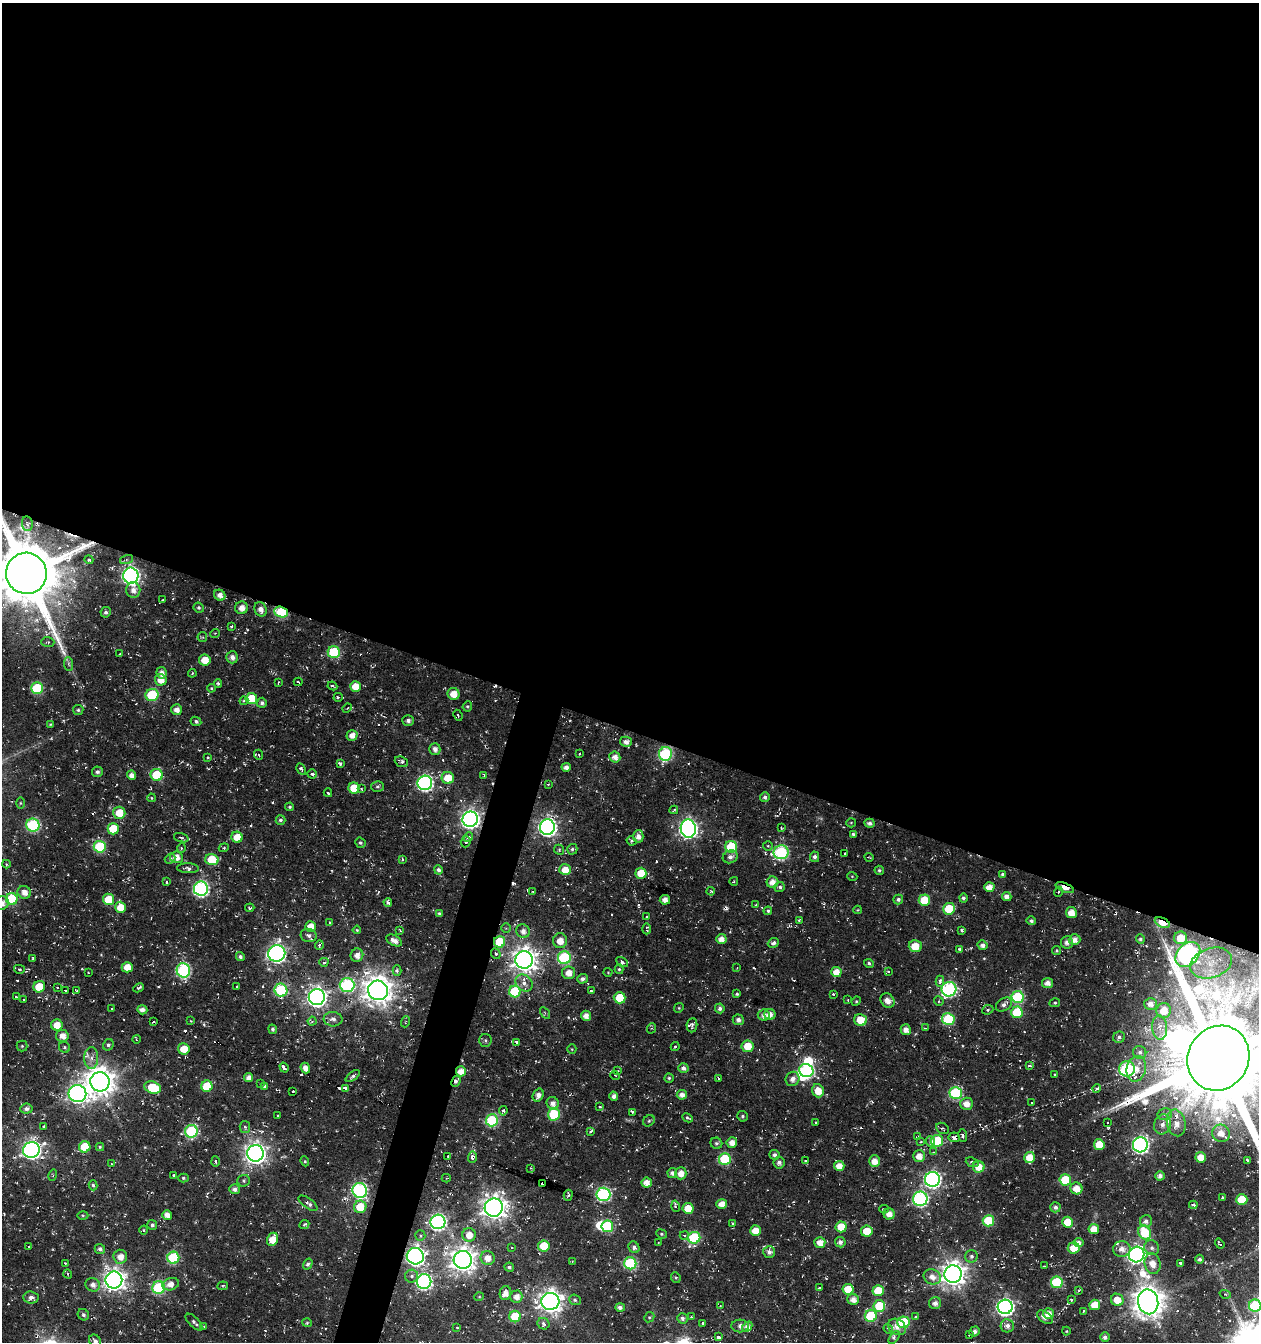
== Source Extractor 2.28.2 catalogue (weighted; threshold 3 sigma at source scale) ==
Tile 3 of 4 x 4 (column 3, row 1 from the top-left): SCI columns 2792-4048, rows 4019-5358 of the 5517 x 5361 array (HDU 1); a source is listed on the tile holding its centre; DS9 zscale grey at full resolution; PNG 1261 x 1344 px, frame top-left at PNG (2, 3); each listed source drawn as its Kron ellipse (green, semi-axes under 4 px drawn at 4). Shown black and unused: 56% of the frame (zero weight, under 3 of 6 exposures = <1% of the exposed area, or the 3 px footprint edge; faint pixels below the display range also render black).
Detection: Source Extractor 2.28.2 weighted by HDU 2 'WHT'; one run over the whole footprint, this tile lists its part. Background -0.163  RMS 0.004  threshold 0.0162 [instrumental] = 3 sigma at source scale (4.09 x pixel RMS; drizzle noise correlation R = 1.36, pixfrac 0.8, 0.0396/0.0396 arcsec/px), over >= 5 px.
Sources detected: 557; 4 inside a brighter object's white glare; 34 cosmic-ray / hot-pixel residue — neither listed nor drawn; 7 inside a brighter listed object's ellipse — not listed separately; of the other 512, all 500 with FLUX_AUTO >= 0.28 (the completeness limit of this list) listed and drawn (12 fainter detections not listed), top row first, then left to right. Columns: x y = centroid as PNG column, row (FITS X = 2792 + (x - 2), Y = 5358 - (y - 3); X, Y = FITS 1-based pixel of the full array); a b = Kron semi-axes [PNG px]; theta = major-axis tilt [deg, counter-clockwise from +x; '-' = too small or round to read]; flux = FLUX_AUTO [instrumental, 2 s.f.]
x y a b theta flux
27 524 7 5 -81 0.84
89 560 5 4 - 0.65
126 560 7 4 18 0.71
26 573 21 20 - 3900
131 576 8 7 - 130
133 590 8 7 - 2.6
220 595 6 5 - 2.6
163 600 4 3 - 1.1
199 608 5 5 - 0.74
242 608 6 6 - 2.9
261 609 7 6 - 2.5
106 612 5 5 - 1.1
281 612 7 5 -21 29
231 626 3 3 - 0.86
215 633 5 3 - 0.31
202 637 5 4 - 0.53
48 642 6 5 - 0.67
334 652 6 6 - 25
120 654 3 3 - 0.39
232 657 6 6 - 2
205 660 6 5 - 5.2
69 664 7 4 -88 0.76
161 673 6 5 - 2.4
192 673 4 3 - 0.33
161 680 6 5 - 4.1
278 682 3 2 - 0.34
298 682 4 2 - 0.61
218 684 4 3 - 0.54
332 686 5 3 - 0.74
355 686 5 5 - 5.3
37 688 6 6 - 25
211 688 4 3 - 0.5
453 694 6 5 - 4.7
152 695 6 6 - 26
338 697 4 3 - 1.4
251 699 6 5 - 9.3
244 701 4 4 - 0.93
262 703 5 5 - 1.1
467 706 5 4 - 0.57
347 708 5 4 - 0.41
78 710 5 5 - 0.68
177 710 5 5 - 2.6
458 715 5 3 - 0.46
408 720 6 5 - 1.3
196 721 5 4 - 0.91
50 724 4 3 - 0.35
352 735 5 5 - 2.9
626 742 6 5 - 1.7
435 749 6 5 - 2
580 754 3 2 - 0.55
665 754 7 6 - 47
259 755 5 3 - 0.38
208 757 4 3 - 0.35
615 757 5 5 - 2.7
401 762 7 5 -21 0.95
340 764 4 3 - 1.5
566 767 4 4 - 2.1
301 769 6 3 -61 1.6
97 772 5 5 - 0.99
312 774 5 3 - 1.8
132 775 5 4 - 2.4
157 775 6 6 - 19
484 775 3 2 - 0.56
448 778 6 6 - 7.4
425 783 7 7 - 96
548 784 3 3 - 0.37
378 787 6 5 - 0.75
354 788 5 5 - 9.3
361 789 3 2 - 0.44
328 793 4 3 - 1.3
765 797 5 5 - 1.2
151 798 4 3 - 0.49
20 803 6 4 -90 0.41
290 807 4 4 - 0.64
674 810 4 3 - 0.6
119 813 6 6 - 7.2
470 819 8 7 - 180
280 820 5 4 - 0.92
851 823 5 4 - 0.4
870 823 5 4 - 1.5
33 825 6 6 - 46
547 827 7 7 - 150
781 828 3 2 - 0.33
113 829 6 5 - 9.7
688 829 9 7 -80 170
853 834 4 3 - 0.72
237 837 5 5 - 5.8
468 837 5 4 - 2
638 837 6 5 - 2.6
181 838 7 3 -18 0.6
632 841 5 4 - 0.8
466 842 5 5 - 0.6
360 843 5 5 - 0.75
768 846 5 5 - 0.54
100 847 6 6 - 30
731 847 6 6 - 21
181 848 5 3 - 0.44
224 848 5 4 - 0.53
572 849 5 5 - 0.74
559 850 5 4 - 0.48
781 852 7 7 - 57
844 853 3 2 - 0.45
176 857 6 5 - 3.2
730 857 7 6 - 1.8
815 857 5 4 - 1.2
869 857 5 3 - 0.29
170 858 6 4 38 0.64
212 860 7 5 -14 13
402 860 4 3 - 0.49
6 864 4 3 - 0.69
188 868 11 5 -2 1.2
438 870 5 4 - 1.1
565 870 6 5 - 5.2
879 870 5 4 - 0.73
641 873 5 5 - 8.7
1002 874 4 4 - 0.67
852 876 5 3 - 0.3
734 881 4 2 - 0.44
167 882 3 3 - 0.72
772 882 6 5 - 3.8
780 887 5 5 - 0.89
989 887 5 5 - 4
1065 888 10 4 -22 6.7
201 889 7 7 - 85
711 891 4 3 - 0.39
24 892 7 6 - 3.1
533 892 3 3 - 0.4
1058 892 5 3 - 0.45
1007 896 5 4 - 2
963 898 4 4 - 0.97
12 899 6 6 - 25
108 899 6 5 - 9
898 899 5 4 - 1.2
665 900 5 5 - 2.2
924 900 5 5 - 11
388 902 4 3 - 1.7
2 903 7 6 - 2.8
755 905 3 3 - 0.56
120 907 5 5 - 5.3
250 908 4 3 - 0.5
949 909 6 6 - 13
858 910 4 4 - 0.34
768 911 4 4 - 0.65
439 913 4 4 - 0.68
1071 913 5 5 - 4.3
647 917 4 3 - 0.49
799 920 3 3 - 0.34
1031 921 5 4 - 0.88
330 922 3 3 - 1.3
1162 923 8 4 -25 14
311 927 5 5 - 4.9
506 928 5 4 - 0.53
647 929 5 3 - 1.5
357 930 4 4 - 0.41
400 930 4 2 - 0.34
962 930 3 3 - 0.61
523 931 7 6 - 2.4
309 935 8 6 -15 1.3
1181 938 6 6 - 7.6
721 939 5 5 - 2.8
1140 939 5 4 - 0.85
394 940 8 5 -29 2.8
1074 940 6 5 - 3
560 941 7 7 - 4.2
500 942 5 5 - 19
1067 942 6 6 - 1.9
773 943 6 4 23 1.3
319 945 4 3 - 1.2
983 945 5 5 - 1.8
915 946 6 6 - 6.5
960 949 4 4 - 0.76
1057 950 4 4 - 0.49
277 953 8 8 - 150
496 954 5 4 - 0.81
1188 954 14 10 47 240
357 955 7 6 - 2.7
240 957 4 4 - 1.2
33 958 3 3 - 0.55
564 958 6 6 - 42
524 960 9 8 - 370
324 962 4 4 - 1.2
622 962 6 4 -31 1.1
869 963 5 4 - 0.85
1211 963 21 15 19 11
127 967 5 5 - 5.5
737 968 3 2 - 0.35
19 969 5 4 - 0.65
619 969 5 4 - 0.59
183 970 7 6 - 60
397 971 5 4 - 0.66
608 972 4 4 - 0.35
836 972 5 5 - 4.7
888 972 3 2 - 0.55
88 973 3 2 - 0.4
569 973 6 6 - 3.8
582 979 5 4 - 1.4
940 981 6 4 90 1.5
524 983 9 7 -39 2.6
1048 983 5 5 - 2.5
347 985 7 7 - 56
237 986 3 2 - 0.66
39 987 6 5 - 10
57 987 2 2 - 0.34
139 988 5 3 - 0.83
949 989 7 7 - 67
76 990 3 2 - 0.31
281 990 6 6 - 35
378 990 10 9 - 550
66 991 3 3 - 2.1
592 991 4 3 - 0.9
515 992 6 5 - 22
737 994 3 3 - 0.53
833 994 3 3 - 0.88
16 997 4 2 - 0.76
317 997 8 8 - 200
1017 997 6 6 - 30
620 998 6 5 - 11
24 1000 3 3 - 0.83
848 1000 3 3 - 0.38
856 1001 5 4 - 0.47
887 1001 8 6 -48 2.9
939 1001 5 4 - 0.64
1055 1003 5 4 - 0.59
1151 1004 6 6 - 2.1
1004 1005 9 6 37 1.5
112 1008 3 2 - 0.44
679 1008 5 4 - 0.45
720 1008 5 5 - 1.4
142 1010 5 4 - 2
988 1010 6 4 23 0.6
1164 1011 7 7 - 5.6
1017 1012 6 5 - 14
545 1013 6 4 -59 0.46
770 1014 5 5 - 2.5
764 1015 6 5 - 2
586 1016 5 4 - 2.8
333 1019 9 7 -6 1.8
948 1019 6 6 - 26
738 1020 5 5 - 1.6
861 1020 6 6 - 7.3
191 1021 4 3 - 0.28
312 1021 4 4 - 0.74
153 1022 3 2 - 0.78
405 1022 5 3 - 0.37
57 1025 6 5 - 5.3
692 1025 7 5 84 1.5
652 1028 5 3 - 0.46
925 1028 3 3 - 0.51
1160 1028 12 7 -85 2.9
273 1029 5 4 - 0.91
906 1030 5 5 - 2.6
62 1036 6 5 - 3.9
1119 1037 6 5 - 1.1
136 1039 4 2 - 0.32
485 1040 6 6 - 0.79
517 1042 4 4 - 1.4
108 1045 6 5 - 0.84
22 1046 5 5 - 0.58
675 1046 4 3 - 0.57
747 1046 6 6 - 7.2
64 1047 6 5 - 0.76
184 1049 6 5 - 5.8
572 1049 5 4 - 0.39
1140 1052 7 6 - 1.2
91 1058 11 7 89 2.3
1218 1058 33 30 59 9600
1029 1066 4 3 - 0.88
284 1068 5 3 - 2.5
305 1068 5 4 - 2.6
683 1068 5 5 - 1.5
1127 1069 8 8 - 44
1136 1069 13 9 76 5.2
461 1071 5 5 - 4.4
617 1071 4 3 - 0.32
806 1071 7 6 - 63
1055 1074 3 3 - 0.84
615 1075 5 3 - 0.3
353 1076 8 4 36 0.95
249 1077 4 4 - 2.4
669 1078 4 4 - 0.57
718 1078 3 3 - 0.64
793 1079 7 6 - 2.1
456 1081 5 4 - 1.4
100 1082 10 9 - 550
261 1083 3 3 - 0.68
207 1086 5 5 - 15
264 1086 4 4 - 1
153 1087 8 6 -19 14
345 1088 4 3 - 4
1097 1089 4 4 - 1.1
293 1091 3 2 - 0.85
818 1091 7 5 -71 5.6
956 1093 6 6 - 36
77 1094 9 8 - 180
538 1095 6 5 - 2.2
682 1095 5 5 - 2.5
614 1096 4 4 - 1.8
553 1103 6 6 - 2
1032 1103 3 3 - 0.83
967 1104 6 6 - 3.5
600 1106 4 3 - 0.72
26 1109 6 5 - 1.5
503 1111 4 4 - 1.6
632 1112 3 3 - 1.2
554 1114 6 6 - 25
1165 1114 7 6 - 1.7
278 1116 3 3 - 0.71
742 1116 5 5 - 0.75
687 1118 6 4 -25 0.66
492 1120 6 6 - 35
649 1121 6 5 - 0.7
815 1122 3 3 - 0.5
1107 1122 3 3 - 0.73
1176 1123 13 9 -77 5.3
1162 1124 10 8 74 2.6
44 1126 3 2 - 0.45
245 1127 6 5 - 0.83
943 1128 7 5 -34 0.62
191 1131 6 6 - 40
590 1132 4 3 - 1
1221 1133 9 8 - 4.2
918 1136 4 3 - 1.2
963 1136 6 4 -82 1.4
954 1137 5 5 - 1.6
931 1141 5 4 - 1.6
937 1141 6 5 - 21
732 1142 5 5 - 2.9
921 1142 3 3 - 0.38
716 1143 6 5 - 0.86
1099 1145 5 5 - 7.9
1140 1145 7 7 - 100
85 1147 6 5 - 11
100 1147 4 4 - 0.55
31 1150 8 7 - 160
934 1152 4 2 - 0.29
255 1153 8 8 - 260
774 1155 5 5 - 1.1
448 1156 4 3 - 0.47
919 1156 6 6 - 3.5
472 1157 6 4 89 1.8
1030 1157 5 5 - 6.2
1201 1157 5 5 - 4.9
725 1159 6 6 - 26
1248 1160 4 3 - 1.5
215 1161 5 3 - 0.52
305 1161 5 4 - 0.53
805 1161 3 2 - 0.31
874 1161 6 5 - 3.8
972 1162 7 4 -23 0.9
779 1163 6 5 - 1.3
112 1164 3 3 - 0.49
839 1166 5 5 - 4.3
979 1167 6 6 - 6
531 1168 3 3 - 0.5
672 1173 5 5 - 1.7
681 1173 6 5 - 3.7
53 1175 5 3 - 0.39
174 1175 3 3 - 0.58
1160 1176 5 4 - 1.7
183 1178 5 4 - 0.58
446 1178 4 3 - 0.33
932 1179 7 7 - 120
1065 1180 6 5 - 16
244 1181 6 5 - 0.76
647 1183 5 5 - 3.6
542 1184 3 3 - 2
93 1185 5 4 - 0.65
1076 1188 6 6 - 4.7
235 1189 5 5 - 1.6
360 1190 7 7 - 75
603 1194 7 6 - 64
568 1195 5 3 - 0.63
1222 1197 3 3 - 0.79
920 1199 7 7 - 69
1242 1200 5 5 - 11
308 1203 11 5 -36 1.7
722 1204 5 5 - 3.8
1193 1205 4 3 - 0.84
676 1206 6 4 -76 1.5
360 1207 6 6 - 9.8
1055 1207 5 5 - 1.2
494 1208 9 9 - 350
688 1208 5 5 - 6
884 1209 5 3 - 1
889 1214 5 5 - 3
83 1215 5 3 - 0.45
167 1215 5 4 - 2.8
988 1221 6 5 - 17
1146 1221 6 6 - 1.5
438 1222 7 7 - 100
1068 1222 5 5 - 8.4
733 1223 3 3 - 0.48
152 1225 5 5 - 0.89
304 1225 5 3 - 1.1
607 1226 6 6 - 31
841 1227 5 5 - 8.6
1094 1229 5 5 - 4.9
143 1230 4 3 - 0.38
755 1230 5 5 - 4.4
867 1231 6 5 - 8.2
1145 1233 7 6 - 15
661 1234 5 4 - 0.57
420 1235 5 5 - 0.84
469 1235 7 6 - 4.1
684 1235 4 4 - 0.58
694 1238 6 6 - 30
273 1239 7 5 64 5.8
820 1242 5 5 - 3.3
840 1242 5 5 - 1.6
658 1243 3 2 - 0.58
1079 1243 5 4 - 2
1220 1244 5 2 - 0.65
29 1246 4 3 - 1
544 1246 5 5 - 10
634 1247 6 5 - 1.2
512 1248 4 2 - 0.33
1074 1248 6 5 - 6.8
1152 1248 8 7 - 1.3
100 1249 5 5 - 1.2
1122 1249 8 7 - 2.8
769 1252 6 6 - 1.5
1137 1255 8 7 - 120
415 1256 8 8 - 160
971 1256 6 6 - 1.1
120 1257 7 7 - 3.5
173 1258 6 6 - 31
488 1258 7 7 - 3.6
1200 1259 4 4 - 0.93
463 1260 9 9 - 380
572 1262 3 3 - 0.31
65 1263 3 2 - 0.31
630 1263 6 6 - 33
1180 1263 3 3 - 0.47
308 1264 6 4 58 0.9
1153 1264 10 8 -77 4.3
1044 1266 3 2 - 0.62
509 1267 5 4 - 0.84
68 1274 4 3 - 0.34
953 1274 9 8 - 400
412 1276 6 6 - 1.2
676 1277 5 4 - 0.52
932 1277 9 7 -25 3.4
114 1280 8 8 - 270
424 1281 7 7 - 85
1057 1282 6 5 - 26
171 1284 8 6 17 3.4
93 1285 7 6 - 2.2
223 1286 5 4 - 0.48
159 1288 6 6 - 41
819 1288 4 3 - 0.36
848 1289 5 5 - 8
1079 1290 3 2 - 0.74
878 1291 5 5 - 9.7
505 1293 7 5 79 2.9
1225 1294 6 3 -18 0.38
31 1297 7 6 - 1.8
479 1297 5 3 - 0.29
516 1297 6 6 - 2.9
853 1299 6 5 - 2.9
575 1300 6 5 - 0.7
1071 1300 4 4 - 0.73
1117 1300 6 6 - 5.6
550 1301 9 8 - 300
1148 1302 12 10 -77 680
935 1303 6 6 - 1.9
1095 1305 5 5 - 6.9
720 1306 4 3 - 0.31
879 1306 6 6 - 15
1255 1306 6 6 - 34
620 1307 5 4 - 1.5
1005 1307 7 7 - 140
1084 1311 3 3 - 0.61
1049 1313 5 5 - 3.2
83 1315 6 5 - 0.91
515 1316 6 6 - 12
871 1316 6 6 - 21
916 1316 3 3 - 1.3
649 1317 5 4 - 0.56
691 1317 4 3 - 1.1
1045 1317 9 5 -35 2.1
682 1318 5 5 - 1.3
194 1322 11 5 -45 1.3
903 1322 6 6 - 26
307 1323 5 3 - 0.44
703 1323 3 3 - 0.46
544 1324 6 5 - 1.5
204 1326 3 2 - 0.37
740 1326 9 6 -3 2
1007 1326 6 6 - 1.8
747 1327 6 4 48 2.1
897 1327 9 7 -33 3
457 1328 3 2 - 0.31
888 1329 5 4 - 0.61
975 1331 5 4 - 1.6
1066 1331 4 4 - 0.34
969 1334 3 2 - 0.37
718 1337 3 3 - 1.6
1105 1337 4 4 - 1.4
894 1338 7 4 54 0.69
95 1341 7 5 -54 1.5
Overlapping masked pixels (flux is a lower limit): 10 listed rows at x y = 26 573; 281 612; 665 754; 470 819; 1065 888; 1162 923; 500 942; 461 1071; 456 1081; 415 1256
Isophote crosses this tile's border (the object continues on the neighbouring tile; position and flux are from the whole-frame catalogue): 5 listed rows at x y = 26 573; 2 903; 1218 1058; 1255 1306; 95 1341